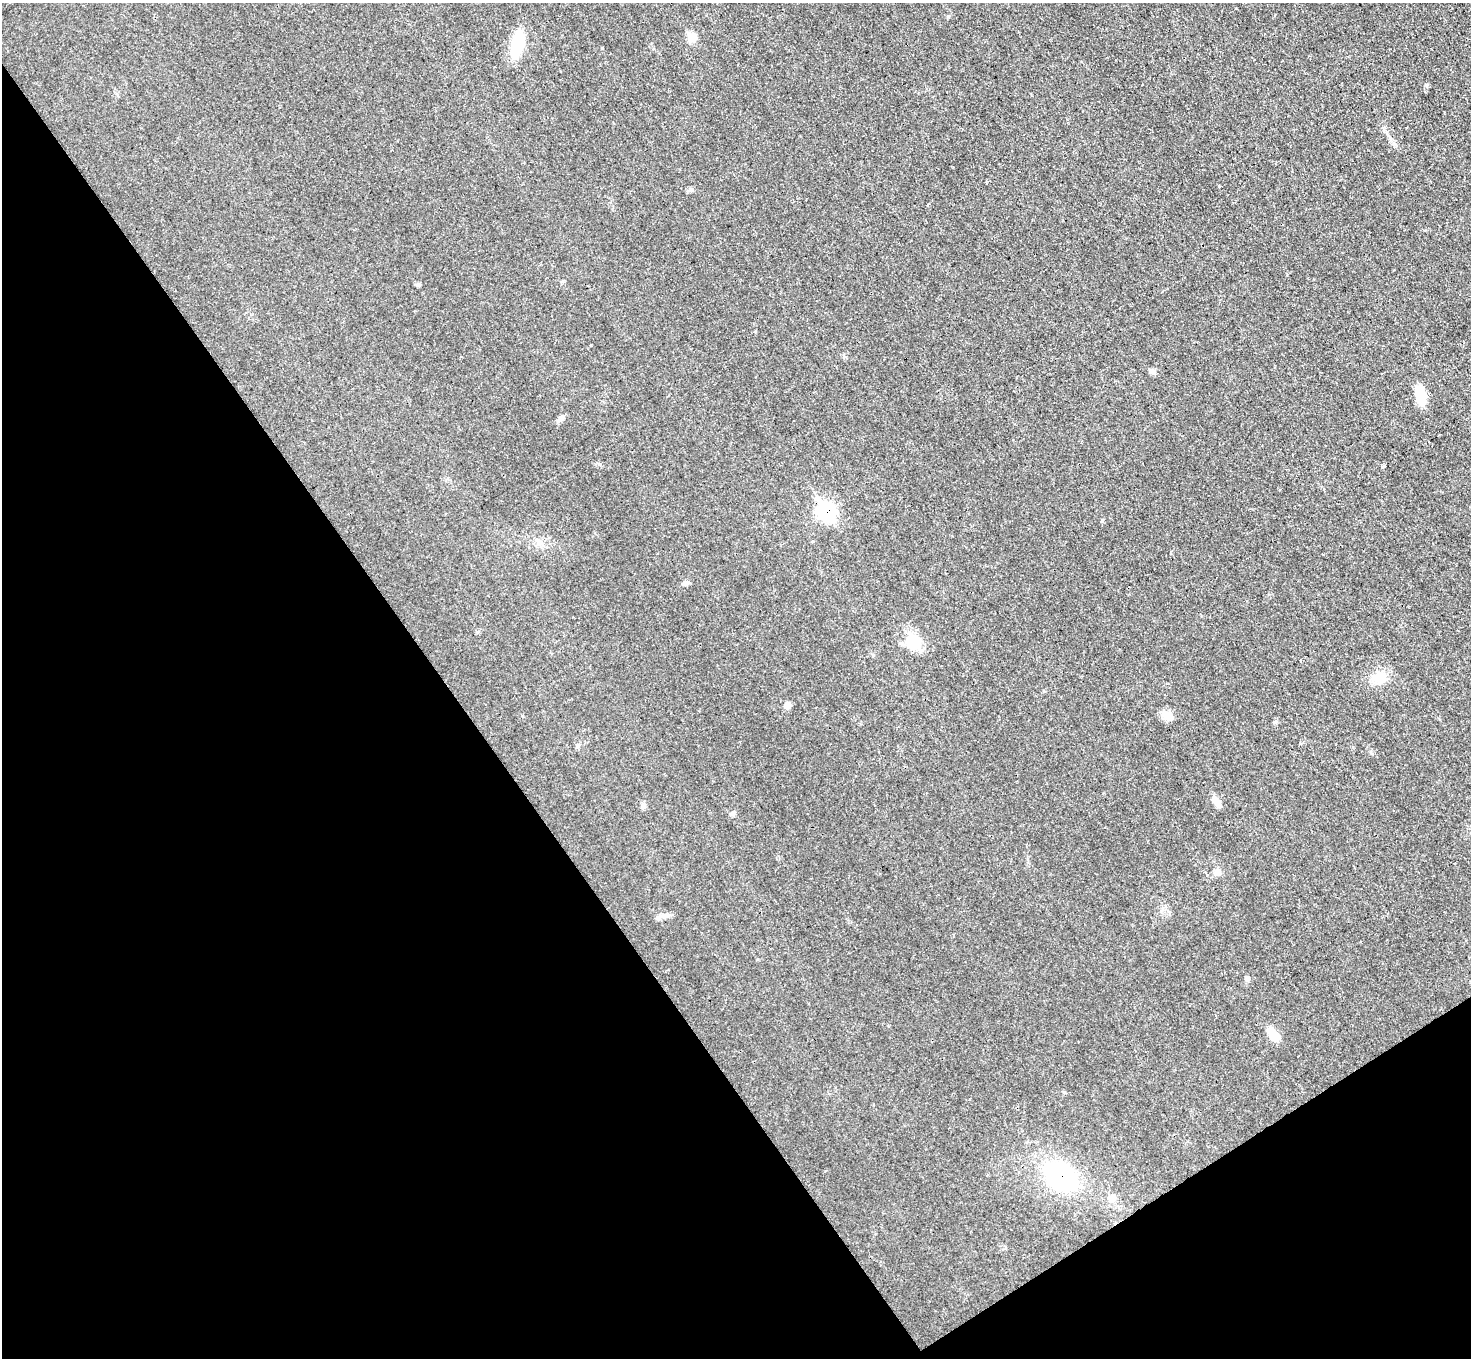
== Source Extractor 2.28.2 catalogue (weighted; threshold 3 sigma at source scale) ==
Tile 14 of 4 x 4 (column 2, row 4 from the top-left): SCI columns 1470-2938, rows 156-1511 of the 5878 x 5872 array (HDU 1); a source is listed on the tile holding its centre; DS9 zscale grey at full resolution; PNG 1473 x 1360 px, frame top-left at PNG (2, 3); no overlay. Shown black and unused: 35% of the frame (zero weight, under 3 of 4 exposures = <1% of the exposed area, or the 3 px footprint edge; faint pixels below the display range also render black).
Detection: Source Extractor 2.28.2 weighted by HDU 2 'WHT'; one run over the whole footprint, this tile lists its part. Background 0.0333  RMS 0.0044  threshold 0.0198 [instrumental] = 3 sigma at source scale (4.5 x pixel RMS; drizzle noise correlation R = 1.50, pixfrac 1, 0.05/0.05 arcsec/px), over >= 5 px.
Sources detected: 33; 3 cosmic-ray / hot-pixel residue — not listed; the other 30 listed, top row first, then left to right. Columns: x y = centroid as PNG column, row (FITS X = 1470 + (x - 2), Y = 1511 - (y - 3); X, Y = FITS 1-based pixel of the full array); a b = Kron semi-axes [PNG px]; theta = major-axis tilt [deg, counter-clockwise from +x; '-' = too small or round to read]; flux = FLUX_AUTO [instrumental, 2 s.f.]
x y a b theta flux
692 37 8 7 - 7.4
517 45 29 11 76 18
602 48 3 3 - 1.3
1142 85 3 2 - 0.47
1219 187 3 3 - 3
928 204 3 2 - 0.85
418 284 6 5 - 0.73
755 331 3 3 - 3.8
1152 372 10 6 -7 1.3
1420 395 20 9 -78 9.9
560 419 10 6 40 1.4
1383 466 5 3 - 15
1280 490 3 2 - 0.49
826 512 11 9 -55 69
685 583 10 6 16 1.4
912 642 23 16 -80 10
1379 678 18 14 -9 7.1
787 705 9 7 80 2
1168 717 14 8 -3 2.9
578 745 6 4 20 0.63
1217 803 15 7 -61 2.7
643 806 9 5 75 1
733 813 7 4 46 0.84
1217 872 9 8 - 2.2
663 916 10 6 0 1.9
1247 978 6 6 - 1.3
1273 1034 20 9 -54 5.3
1064 1092 5 3 - 0.46
1060 1176 31 22 -41 55
1112 1198 9 7 -20 1.9
Overlapping masked pixels (flux is a lower limit): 2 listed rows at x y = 826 512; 1060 1176
Unlisted compact peaks at least as high as the median listed source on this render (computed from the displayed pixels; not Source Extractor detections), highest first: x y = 948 16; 599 464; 1426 85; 1275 722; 1102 521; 591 345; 1371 752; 691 189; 477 632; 873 655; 1287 275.